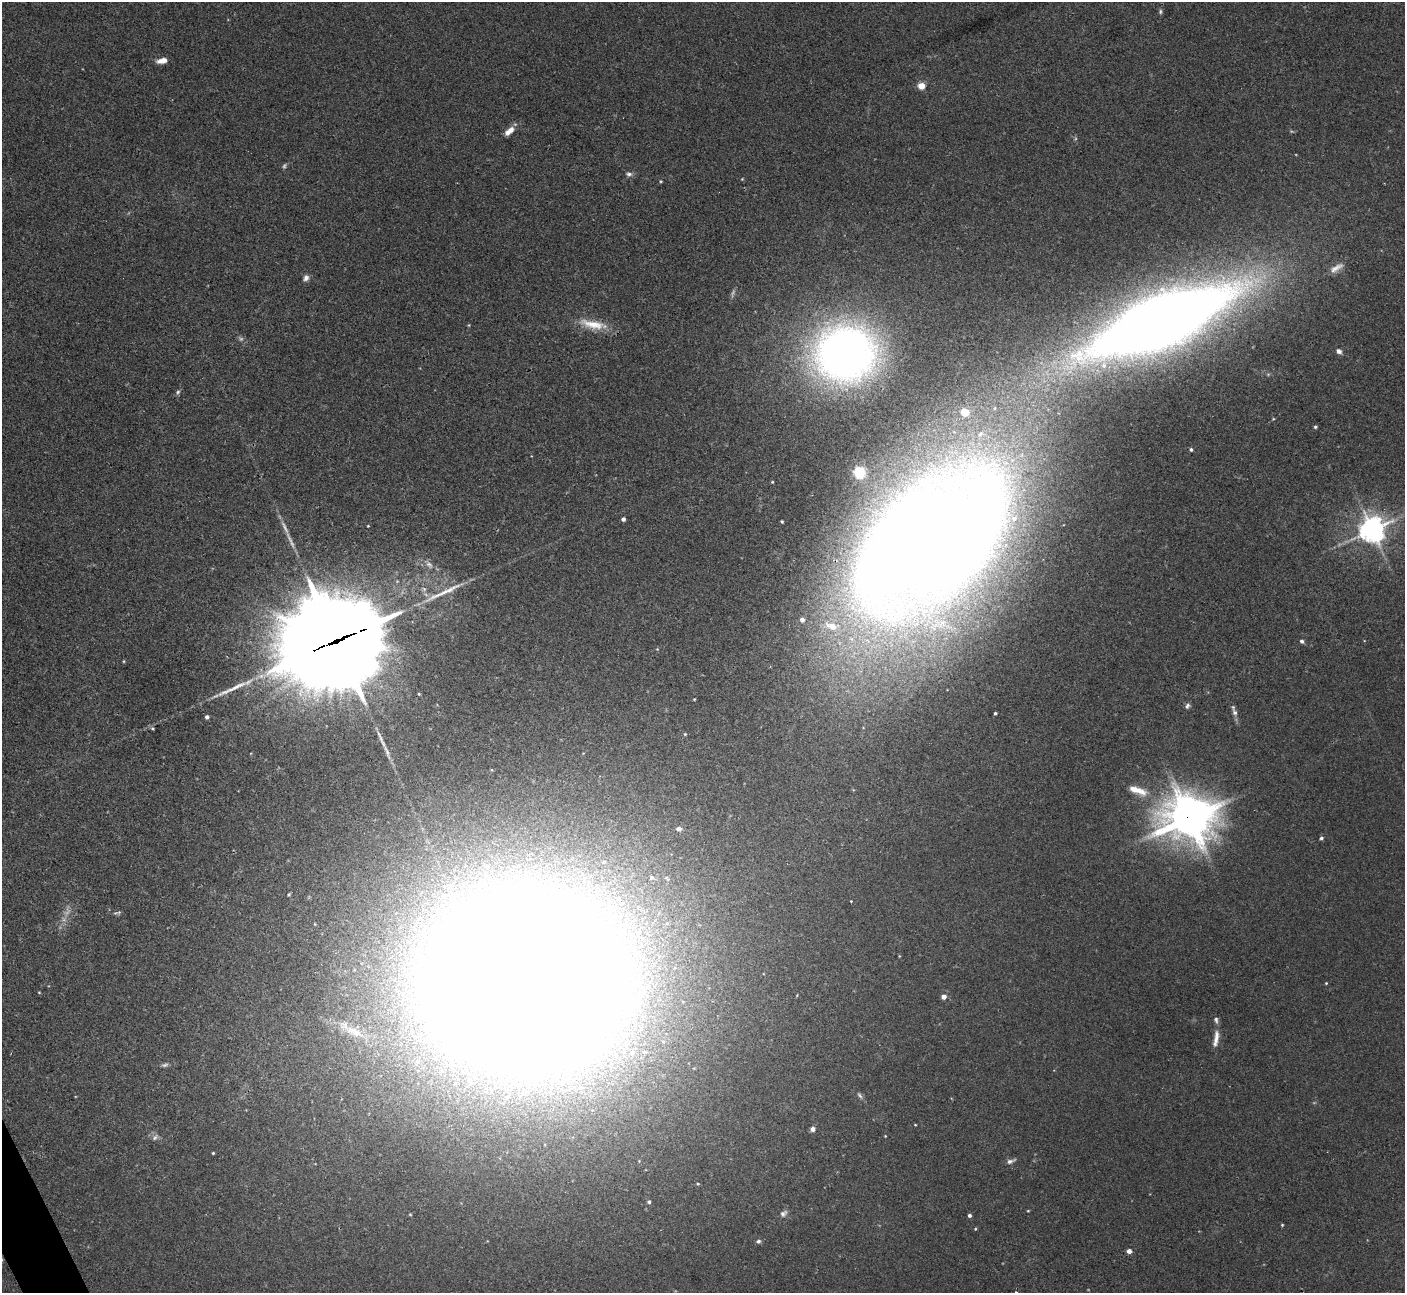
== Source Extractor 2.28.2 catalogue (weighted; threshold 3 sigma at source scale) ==
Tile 7 of 4 x 4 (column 3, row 2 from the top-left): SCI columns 2849-4251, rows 2769-4059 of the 5684 x 5663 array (HDU 1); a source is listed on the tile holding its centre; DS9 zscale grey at full resolution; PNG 1407 x 1295 px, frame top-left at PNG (2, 2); no overlay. Shown black and unused: <1% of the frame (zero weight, under 2 of 3 exposures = <1% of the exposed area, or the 3 px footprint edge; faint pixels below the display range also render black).
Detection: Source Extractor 2.28.2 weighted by HDU 2 'WHT'; one run over the whole footprint, this tile lists its part. Background 0.0444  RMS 0.0076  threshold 0.0341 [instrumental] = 3 sigma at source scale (4.5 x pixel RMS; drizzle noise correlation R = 1.50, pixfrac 1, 0.05/0.05 arcsec/px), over >= 5 px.
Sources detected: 93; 6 too faint to see at this stretch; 2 inside a brighter object's white glare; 3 long thin detections or spike segments (spike, bleed or trail) — not listed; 5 inside a brighter listed object's ellipse — not listed separately; the other 77 listed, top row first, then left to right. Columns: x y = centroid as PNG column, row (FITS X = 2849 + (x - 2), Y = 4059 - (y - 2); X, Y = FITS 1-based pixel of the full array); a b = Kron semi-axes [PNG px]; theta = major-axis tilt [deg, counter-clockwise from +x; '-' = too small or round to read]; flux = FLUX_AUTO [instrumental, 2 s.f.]
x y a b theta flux
1160 12 7 5 89 1.4
162 61 12 6 11 6.2
921 86 5 4 - 19
511 130 9 8 - 5.3
629 174 9 6 -5 2.6
742 179 4 3 - 0.61
661 181 4 3 - 0.74
1336 268 22 8 32 7.2
306 278 8 7 - 3.1
1161 321 140 44 23 1500
593 324 38 11 -12 18
469 325 5 3 - 0.67
1339 351 7 6 - 3
845 354 57 51 -2 520
178 392 7 5 71 1.5
965 412 5 5 - 25
1273 419 4 3 - 0.74
1315 427 4 4 - 1.3
1191 450 4 3 - 1.6
859 472 5 5 - 130
772 482 4 3 - 0.8
623 519 4 4 - 2.7
782 522 3 3 - 1.2
1372 530 9 9 - 780
931 542 144 80 39 2700
429 565 12 8 -40 4.4
802 620 4 4 - 2.9
336 641 41 30 17 18000
1302 641 6 5 - 1.9
657 649 4 4 - 0.75
124 661 5 3 - 0.72
419 694 4 3 - 0.81
694 699 3 2 - 0.6
1187 706 7 6 - 2.1
1235 712 9 7 -77 2.9
995 713 3 3 - 1.2
207 717 4 4 - 2.2
152 728 5 4 - 1.1
685 734 5 4 - 0.83
387 752 24 5 -69 5.1
1137 790 28 10 -20 15
1189 818 18 15 -4 2700
679 829 8 6 -7 3.4
1321 838 5 4 - 1.5
651 878 7 7 - 3.2
618 899 14 10 -36 12
851 901 2 2 - 0.49
117 913 10 4 15 1.5
315 924 4 2 - 0.54
526 982 101 87 -4 8200
1326 983 3 3 - 0.71
39 992 4 3 - 0.58
944 997 4 4 - 6
356 1033 20 9 -14 9.6
624 1035 12 9 -6 7.6
1216 1038 23 6 80 7.3
632 1053 8 8 - 4.2
165 1065 9 5 12 2
471 1083 7 5 -85 2.2
860 1095 11 5 -56 2.1
915 1125 4 2 - 0.56
813 1129 5 5 - 3.1
885 1136 3 3 - 0.55
155 1137 9 6 40 2.7
213 1153 3 3 - 0.75
1010 1161 12 5 19 2.8
698 1184 4 4 - 0.86
649 1202 4 4 - 1.5
1028 1211 3 3 - 0.66
783 1213 11 8 42 3.2
410 1214 4 3 - 0.67
969 1215 4 4 - 2
1282 1225 4 3 - 0.77
975 1229 4 3 - 0.74
758 1241 6 5 - 1.8
1129 1251 4 4 - 5
2 1260 5 3 - 0.68
Overlapping masked pixels (flux is a lower limit): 4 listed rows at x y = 1161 321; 931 542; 336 641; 1189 818
Isophote crosses this tile's border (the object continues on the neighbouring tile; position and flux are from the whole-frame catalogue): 1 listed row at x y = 2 1260